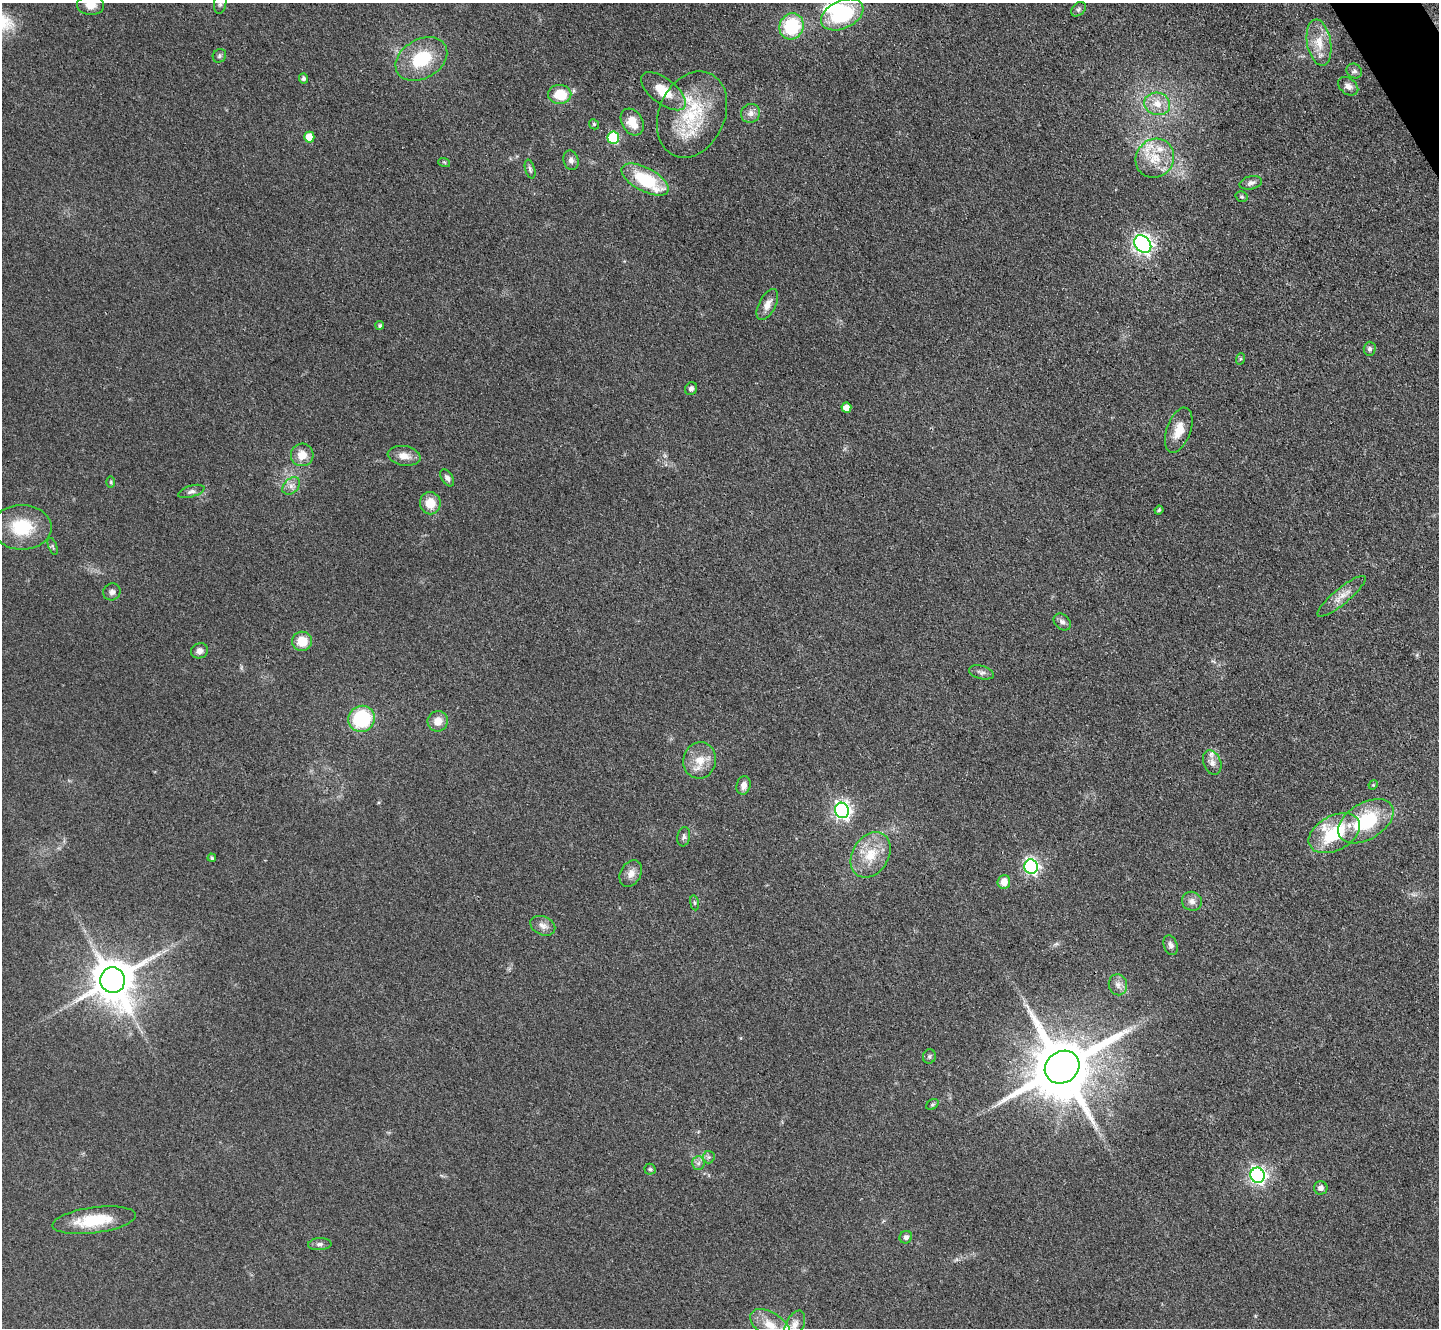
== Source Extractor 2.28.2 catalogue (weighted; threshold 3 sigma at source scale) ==
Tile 10 of 4 x 4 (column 2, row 3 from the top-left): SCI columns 1468-2904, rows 1791-3116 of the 5954 x 5981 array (HDU 1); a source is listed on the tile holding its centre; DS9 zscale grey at full resolution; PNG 1441 x 1330 px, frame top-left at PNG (2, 3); each listed source drawn as its Kron ellipse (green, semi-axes under 4 px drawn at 4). Shown black and unused: <1% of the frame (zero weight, under 3 of 4 exposures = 3% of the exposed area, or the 3 px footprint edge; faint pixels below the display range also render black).
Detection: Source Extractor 2.28.2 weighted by HDU 2 'WHT'; one run over the whole footprint, this tile lists its part. Background 0.0721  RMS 0.0063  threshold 0.0282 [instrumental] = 3 sigma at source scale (4.5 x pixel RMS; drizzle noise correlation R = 1.50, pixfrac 1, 0.05/0.05 arcsec/px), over >= 5 px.
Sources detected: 89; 1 inside a brighter object's white glare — neither listed nor drawn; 3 inside a brighter listed object's ellipse — not listed separately; the other 85 listed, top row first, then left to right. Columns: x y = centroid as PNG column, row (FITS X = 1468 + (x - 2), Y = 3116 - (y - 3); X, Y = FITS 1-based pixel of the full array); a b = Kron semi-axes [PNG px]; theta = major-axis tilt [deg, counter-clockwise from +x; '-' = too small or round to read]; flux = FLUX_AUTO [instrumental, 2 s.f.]
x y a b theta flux
220 3 11 6 80 2.1
91 5 13 9 -2 5.9
1078 9 8 6 42 1.5
842 15 22 14 25 46
792 26 13 12 - 38
1319 43 23 12 -80 12
219 56 7 6 - 1.5
421 59 28 19 30 29
1354 71 8 7 - 1.7
303 79 5 4 - 1.5
1348 86 11 8 -37 3.5
663 91 26 12 -38 15
560 94 11 9 0 17
1157 104 13 11 -14 8.1
751 113 10 9 - 3.6
692 114 45 33 67 42
632 122 14 10 -59 9.7
594 124 5 4 - 0.88
309 137 5 5 - 11
613 138 6 5 - 47
1155 158 20 18 49 17
571 160 10 7 -74 2.6
444 162 6 3 -18 0.71
530 169 10 5 -74 1.5
645 180 26 11 -28 34
1251 183 11 6 13 2.6
1241 196 6 5 - 1
1143 244 9 7 -45 300
767 304 17 8 62 4.9
380 325 4 4 - 1.2
1370 349 7 6 - 1.9
1240 359 6 3 71 0.83
691 389 7 5 57 1.8
846 408 5 5 - 5.3
1179 430 23 12 70 10
302 455 11 11 - 8.3
404 456 16 10 -10 6
447 478 9 5 -55 2.1
111 482 6 4 90 0.79
291 486 10 7 45 3.5
191 491 13 5 17 2.4
430 503 11 10 - 11
1159 510 4 4 - 0.84
22 527 30 22 0 28
53 546 9 3 -69 0.81
112 592 9 8 - 2.5
1341 596 30 8 40 7.3
1062 622 10 7 -43 2.7
302 641 10 9 - 11
199 651 9 7 20 3.2
981 672 13 6 -15 2.4
362 719 13 13 - 45
438 721 10 10 - 6.7
700 760 18 16 75 11
1212 763 13 8 -69 3.4
743 785 9 7 75 4
1373 785 5 4 - 0.67
842 810 8 7 - 210
1366 821 30 18 31 41
1334 833 27 17 28 43
684 837 10 6 80 1.9
871 855 24 18 58 18
212 858 4 4 - 0.91
1031 867 7 6 - 160
631 873 14 10 60 4.6
1004 882 7 6 - 7.2
1192 901 10 9 - 3.4
694 903 7 4 -81 0.92
543 926 13 9 -23 4.1
1171 945 10 6 -70 2.3
113 980 13 12 - 2300
1118 985 10 9 - 3.5
929 1056 7 6 - 1.4
1062 1067 18 15 33 5900
932 1104 7 5 34 1
709 1157 6 6 - 1.3
698 1163 7 6 - 2
650 1169 5 5 - 1.1
1258 1175 7 7 - 200
1321 1188 7 6 - 2.4
94 1220 42 13 7 26
906 1237 6 6 - 2.1
320 1244 11 6 4 2.2
770 1325 22 12 -32 13
795 1325 15 9 62 4.9
Isophote crosses this tile's border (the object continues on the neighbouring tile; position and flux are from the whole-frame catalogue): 4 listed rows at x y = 220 3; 91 5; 770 1325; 795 1325